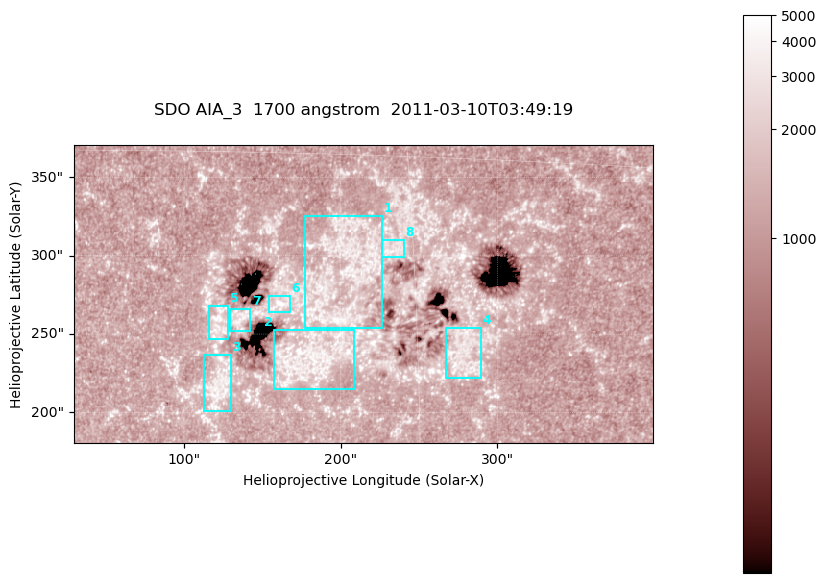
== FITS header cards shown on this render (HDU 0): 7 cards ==
TELESCOP= 'SDO     '           /
INSTRUME= 'AIA_3   '           /
WAVELNTH=                 1700 /
WAVEUNIT= 'angstrom'           /
DATE-OBS= '2011-03-10T03:49:19.711' /
CTYPE1  = 'HPLN-TAN'           /
CTYPE2  = 'HPLT-TAN'           /

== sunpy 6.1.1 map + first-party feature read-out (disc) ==
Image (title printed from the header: SDO AIA_3  1700 angstrom  2011-03-10T03:49:19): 603 x 310 px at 0.613 arcsec/px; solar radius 966 arcsec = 1577 px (partial field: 2.4% of the solar disc is inside the frame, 100% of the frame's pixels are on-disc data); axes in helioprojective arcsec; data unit not stated in the header (colour bar unlabelled)
Pointing: header CRPIX1/2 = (2053.97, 2042.58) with CRVAL1/2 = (0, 0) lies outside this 603 x 310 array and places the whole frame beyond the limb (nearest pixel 1.43 R_sun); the SolarSoft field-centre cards XCEN/YCEN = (214.3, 275.6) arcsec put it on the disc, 1926 arcsec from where CRPIX/CRVAL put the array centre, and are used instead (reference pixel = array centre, CRVAL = XCEN/YCEN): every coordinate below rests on XCEN/YCEN
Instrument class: DISC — disc imager (sunpy class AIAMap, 1700 A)
Bright regions (active regions / flare kernels): reference = the on-disc median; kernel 5 px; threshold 5 sigma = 1459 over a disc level ~1225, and >= 1.15x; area >= 186 px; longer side >= 4 px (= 2.5 arcsec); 8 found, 8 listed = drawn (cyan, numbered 1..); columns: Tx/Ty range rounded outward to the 2 arcsec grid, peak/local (2 s.f.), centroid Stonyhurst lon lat
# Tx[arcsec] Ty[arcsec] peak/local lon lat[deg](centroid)
1 176..226 254..326 3.4 +12 +10
2 156..210 214..252 4.4 +11 +7
3 112..130 200..238 3.6 +7 +6
4 266..290 222..254 3.3 +17 +7
5 116..128 246..268 3.9 +7 +8
6 154..168 264..276 5 +10 +9
7 128..144 250..266 3.1 +8 +8
8 226..242 298..310 3 +14 +11